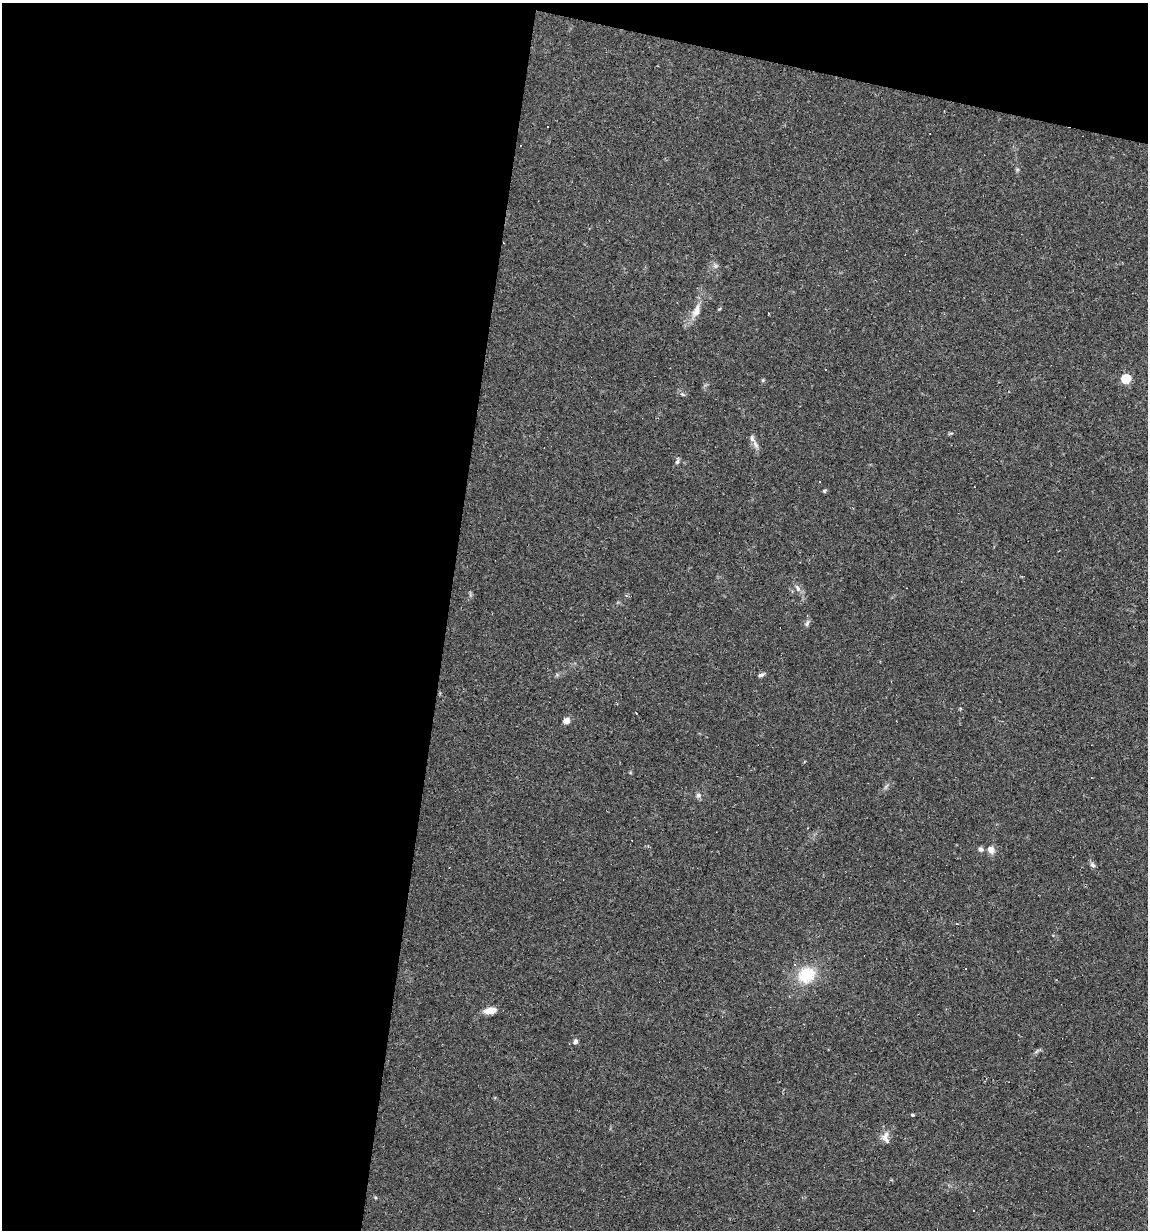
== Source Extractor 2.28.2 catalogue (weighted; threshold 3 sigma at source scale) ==
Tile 1 of 4 x 4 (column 1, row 1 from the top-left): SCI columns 236-1381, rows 3684-4911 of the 4935 x 4911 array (HDU 1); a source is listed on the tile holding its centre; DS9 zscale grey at full resolution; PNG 1150 x 1232 px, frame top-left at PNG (2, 3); no overlay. Shown black and unused: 42% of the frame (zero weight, under 2 of 3 exposures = <1% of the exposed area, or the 3 px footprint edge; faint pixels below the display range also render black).
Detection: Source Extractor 2.28.2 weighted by HDU 2 'WHT'; one run over the whole footprint, this tile lists its part. Background 0.0551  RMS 0.0043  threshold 0.0196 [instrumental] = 3 sigma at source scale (4.5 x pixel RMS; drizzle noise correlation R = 1.50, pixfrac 1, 0.05/0.05 arcsec/px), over >= 5 px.
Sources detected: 31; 7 cosmic-ray / hot-pixel residue — not listed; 2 inside a brighter listed object's ellipse — not listed separately; the other 22 listed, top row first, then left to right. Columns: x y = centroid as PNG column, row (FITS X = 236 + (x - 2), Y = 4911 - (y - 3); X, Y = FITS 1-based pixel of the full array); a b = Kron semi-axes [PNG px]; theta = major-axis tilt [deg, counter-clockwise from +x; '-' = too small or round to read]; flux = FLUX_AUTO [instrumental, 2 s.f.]
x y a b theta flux
547 127 3 2 - 0.45
715 266 7 5 44 0.93
696 311 20 9 70 4.3
1126 379 5 5 - 22
682 394 6 4 -44 0.64
755 444 12 6 -60 1.8
677 461 8 5 72 0.93
824 491 5 4 - 0.59
798 588 10 5 -57 1.6
807 623 11 4 69 1.1
761 675 9 4 24 1
566 721 5 4 - 5.5
698 795 8 7 - 1.2
980 849 7 6 - 1.1
991 850 9 8 - 3
1092 865 8 5 -40 1.1
966 969 2 2 - 0.37
806 975 24 21 35 14
490 1010 12 6 9 5.2
575 1041 7 6 - 0.96
912 1115 4 3 - 0.48
885 1136 15 9 64 2.9